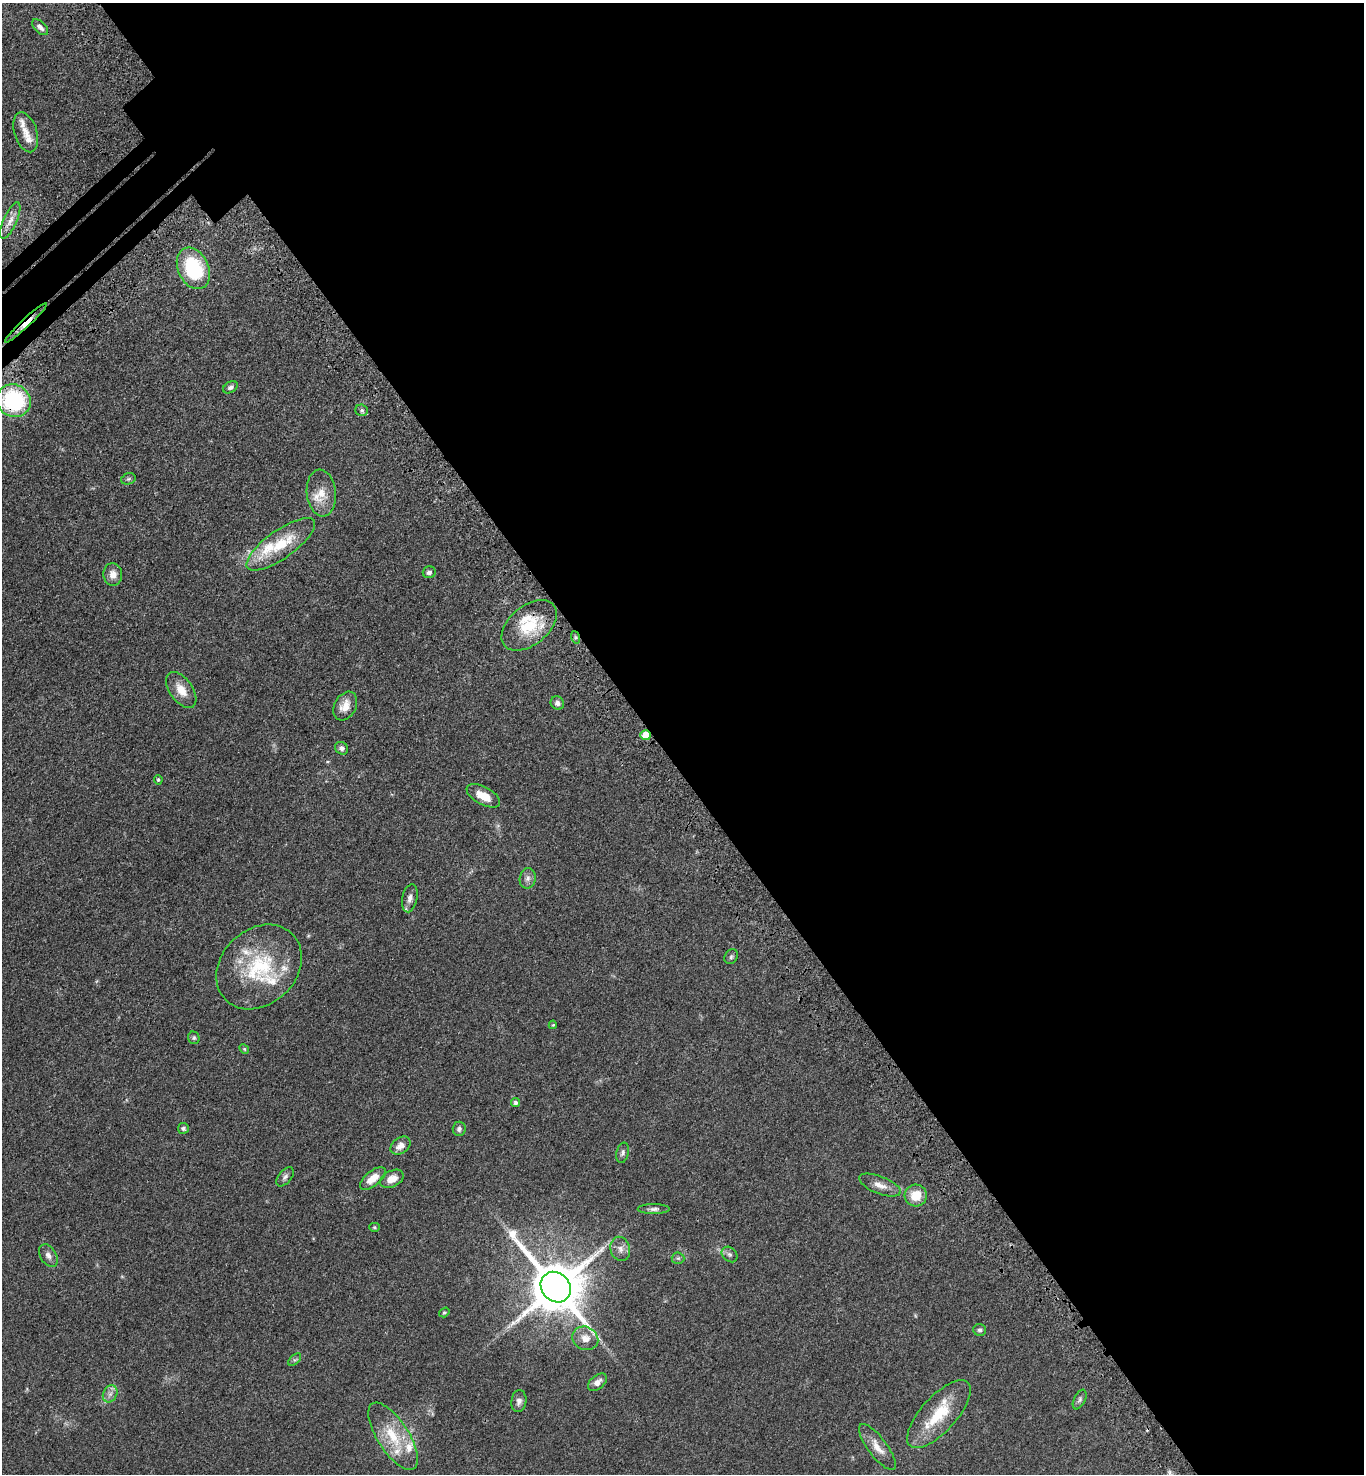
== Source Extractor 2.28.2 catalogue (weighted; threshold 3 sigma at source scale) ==
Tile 8 of 4 x 4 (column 4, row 2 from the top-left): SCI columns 4334-5695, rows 3044-4515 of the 6086 x 6089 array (HDU 1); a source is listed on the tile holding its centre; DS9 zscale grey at full resolution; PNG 1366 x 1476 px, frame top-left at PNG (2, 3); each listed source drawn as its Kron ellipse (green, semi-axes under 4 px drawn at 4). Shown black and unused: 53% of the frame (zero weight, under 3 of 4 exposures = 6% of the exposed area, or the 3 px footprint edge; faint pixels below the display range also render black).
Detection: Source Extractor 2.28.2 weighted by HDU 2 'WHT'; one run over the whole footprint, this tile lists its part. Background 0.0454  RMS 0.0052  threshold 0.0235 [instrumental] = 3 sigma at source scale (4.5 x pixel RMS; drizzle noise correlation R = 1.50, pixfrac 1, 0.05/0.05 arcsec/px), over >= 5 px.
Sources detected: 68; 1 cosmic-ray / hot-pixel residue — neither listed nor drawn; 10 inside a brighter listed object's ellipse — not listed separately; the other 57 listed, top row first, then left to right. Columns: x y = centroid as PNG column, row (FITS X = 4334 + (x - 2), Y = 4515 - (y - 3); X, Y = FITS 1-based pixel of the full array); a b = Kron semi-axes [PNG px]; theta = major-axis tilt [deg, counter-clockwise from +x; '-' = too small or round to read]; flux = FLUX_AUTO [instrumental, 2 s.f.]
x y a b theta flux
40 27 10 5 -44 2.1
26 132 20 11 -73 5.2
10 221 19 6 66 4.1
193 268 22 15 -65 37
26 323 28 2 43 5.7
230 387 8 5 30 1.4
14 401 17 16 - 51
362 410 6 5 - 1
128 479 7 5 16 0.94
321 493 23 14 -84 8.3
281 544 41 14 35 20
429 572 6 6 - 1.5
113 574 11 9 -86 4.4
529 625 32 19 40 20
575 637 6 4 -71 0.86
181 690 20 11 -55 7.4
557 703 7 6 - 1.8
345 706 15 10 60 6
646 735 5 5 - 9.6
342 748 7 6 - 1.6
158 780 5 4 - 0.8
483 796 18 9 -28 7.8
528 878 10 8 79 2.3
410 898 14 7 78 3
731 957 8 6 58 1.1
259 967 47 37 44 40
553 1025 4 3 - 0.51
194 1038 6 5 - 0.86
244 1049 5 4 - 0.62
516 1103 4 4 - 1.3
183 1128 5 5 - 1.1
459 1129 7 6 - 1.5
400 1146 11 7 35 3.7
623 1153 10 6 76 1.5
285 1177 11 6 50 1.7
373 1178 15 7 39 7.1
392 1179 13 8 26 5.4
880 1185 22 8 -21 4.8
916 1196 11 11 - 9
654 1209 16 5 0 1.9
374 1227 5 4 - 0.59
620 1249 12 9 -74 3.3
730 1254 9 6 -43 1.6
48 1256 12 8 -60 2.6
678 1258 6 6 - 1
556 1287 16 14 -48 3200
444 1312 5 4 - 0.68
980 1330 6 6 - 1.2
585 1338 13 11 -25 4.6
295 1360 8 4 44 1
597 1382 11 6 38 3.2
110 1394 9 7 62 2.1
1080 1399 10 5 64 1.4
519 1401 11 7 83 2.5
939 1414 43 17 48 22
393 1436 39 15 -57 18
877 1447 28 9 -53 6.4
Overlapping masked pixels (flux is a lower limit): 3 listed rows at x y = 26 323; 14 401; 646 735